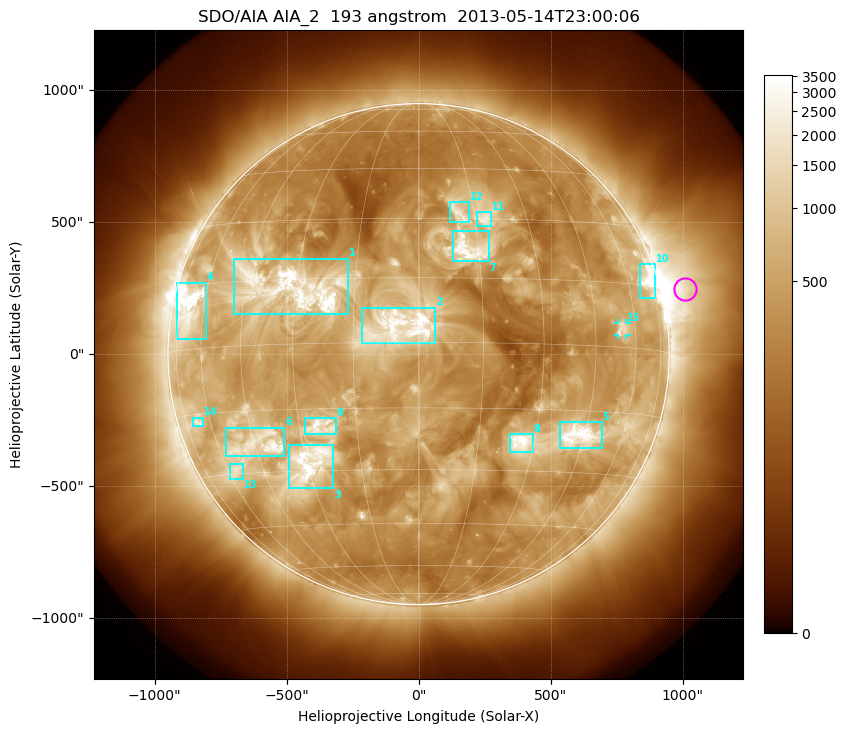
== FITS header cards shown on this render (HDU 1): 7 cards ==
TELESCOP= 'SDO/AIA'
INSTRUME= 'AIA_2'
WAVELNTH=                  193
WAVEUNIT= 'angstrom'
DATE-OBS= '2013-05-14T23:00:06.84'
CTYPE1  = 'HPLN-TAN'
CTYPE2  = 'HPLT-TAN'

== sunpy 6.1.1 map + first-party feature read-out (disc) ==
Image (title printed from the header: SDO/AIA AIA_2  193 angstrom  2013-05-14T23:00:06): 1024 x 1024 px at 2.4 arcsec/px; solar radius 949 arcsec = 396 px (full disc in frame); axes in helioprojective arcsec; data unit not stated in the header (colour bar unlabelled)
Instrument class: DISC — disc imager (sunpy class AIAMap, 193 A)
Bright regions (active regions / flare kernels): reference = the median radial profile (limb darkening/brightening removed); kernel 9 px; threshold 5 sigma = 1058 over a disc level ~384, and >= 1.15x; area >= 12 px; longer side >= 9 px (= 22 arcsec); searched inside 0.97 R_sun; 15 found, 15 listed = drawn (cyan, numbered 1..; 1 of them under ~33 arcsec drawn as corner ticks so the feature stays visible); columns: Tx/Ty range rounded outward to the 5 arcsec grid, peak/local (2 s.f.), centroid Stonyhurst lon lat
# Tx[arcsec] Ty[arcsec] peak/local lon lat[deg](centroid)
1 -700..-265 150..365 12 -31 +13
2 -215..65 40..175 5.6 -4 +4
3 -490..-325 -510..-340 10 -29 -28
4 -915..-805 55..270 16 -68 +9
5 535..695 -355..-255 10 +43 -21
6 -730..-505 -390..-275 8.7 -44 -23
7 130..270 350..465 8.6 +12 +22
8 345..435 -375..-300 8.8 +26 -23
9 -430..-315 -305..-240 6.9 -24 -19
10 835..895 210..340 10 +71 +16
11 220..275 485..540 5.5 +18 +30
12 120..190 500..575 4.9 +11 +31
13 -715..-665 -475..-415 5.4 -56 -29
14 -855..-815 -275..-240 5.7 -67 -17
15 755..790 75..120 5 +54 +4
Off-limb structures (1.02-1.3 R_sun): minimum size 162 px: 5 found; the strongest spans PA ~260..305 deg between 1.02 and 1.3 R_sun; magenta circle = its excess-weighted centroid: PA ~285 deg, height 1.09 R_sun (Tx ~1010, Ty ~250 arcsec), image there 6.3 x the reference